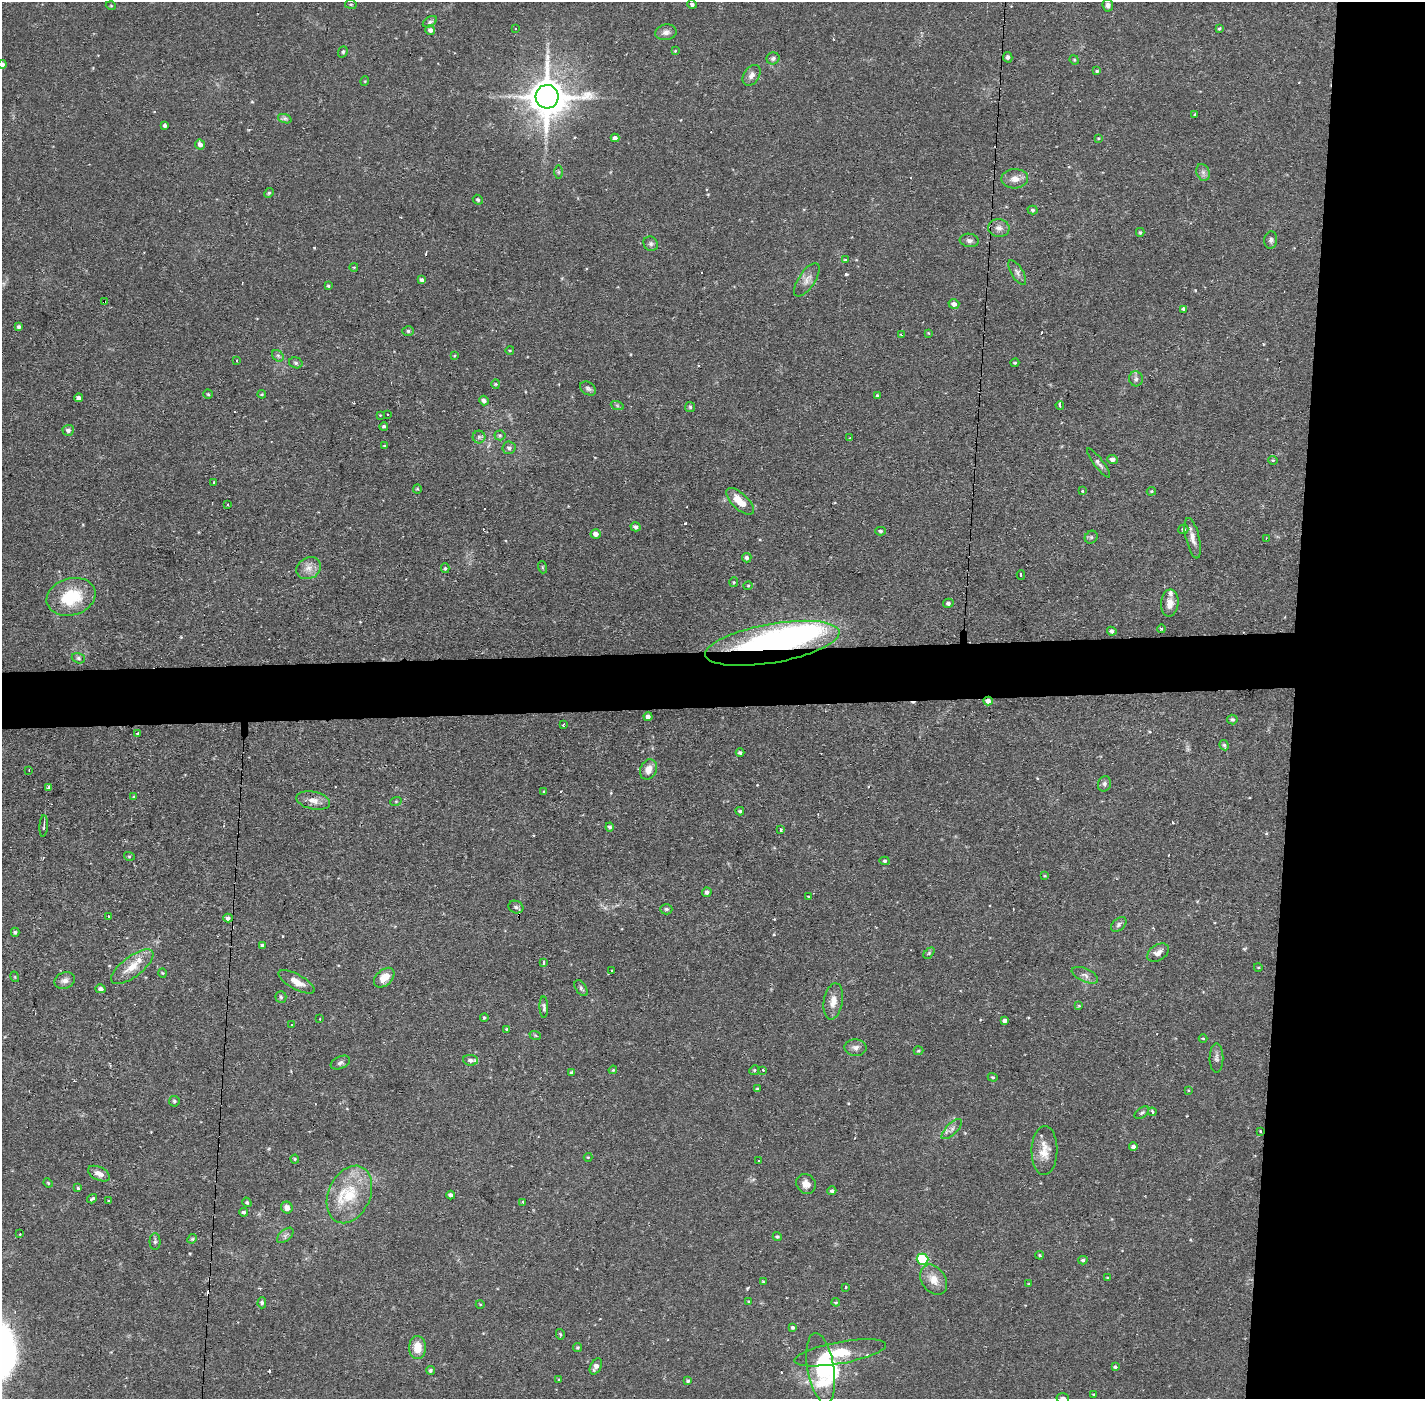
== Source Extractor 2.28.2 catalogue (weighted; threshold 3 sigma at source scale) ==
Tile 6 of 3 x 3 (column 3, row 2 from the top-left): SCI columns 2847-4269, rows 1451-2847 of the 4269 x 4299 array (HDU 1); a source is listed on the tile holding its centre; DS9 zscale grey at full resolution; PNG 1427 x 1401 px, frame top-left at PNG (2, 2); each listed source drawn as its Kron ellipse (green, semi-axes under 4 px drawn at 4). Shown black and unused: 13% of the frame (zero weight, under 2 of 3 exposures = <1% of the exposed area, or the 3 px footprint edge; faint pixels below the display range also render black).
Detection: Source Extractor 2.28.2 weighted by HDU 2 'WHT'; one run over the whole footprint, this tile lists its part. Background 0.0754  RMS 0.0063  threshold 0.0282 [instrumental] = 3 sigma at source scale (4.5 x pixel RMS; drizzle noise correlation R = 1.50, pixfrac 1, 0.05/0.05 arcsec/px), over >= 5 px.
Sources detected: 248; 3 inside a brighter object's white glare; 15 cosmic-ray / hot-pixel residue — neither listed nor drawn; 4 inside a brighter listed object's ellipse — not listed separately; the other 226 listed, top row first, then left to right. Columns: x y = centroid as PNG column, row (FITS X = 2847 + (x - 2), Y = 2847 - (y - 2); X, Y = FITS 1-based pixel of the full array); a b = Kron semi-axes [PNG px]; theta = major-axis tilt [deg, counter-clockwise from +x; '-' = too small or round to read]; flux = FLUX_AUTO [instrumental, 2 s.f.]
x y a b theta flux
351 4 6 3 -7 0.78
692 4 4 4 - 1.6
1108 5 6 5 - 2.5
111 6 5 3 - 0.52
430 22 7 5 31 1.4
1219 28 4 3 - 0.79
515 29 3 2 - 0.86
430 30 5 4 - 2.3
666 32 11 8 9 2.9
675 51 4 4 - 0.58
343 52 6 4 69 0.86
1008 57 5 4 - 1.7
773 58 6 6 - 1.4
1074 60 5 4 - 0.66
2 64 4 4 - 2.1
1097 71 4 4 - 0.84
751 75 11 7 57 3.2
365 81 5 3 - 0.54
547 97 12 11 - 1900
1195 114 3 3 - 1.2
285 119 7 4 -19 1.4
165 125 4 3 - 1.4
615 138 4 4 - 2.4
1098 138 3 3 - 0.53
200 144 5 5 - 2.3
558 172 6 4 -90 0.86
1203 172 9 6 -69 2.1
1015 179 13 9 3 4.9
269 193 5 4 - 0.81
478 200 5 4 - 1.1
1033 210 5 4 - 1.3
999 228 11 9 -8 3.6
1140 232 4 3 - 0.81
969 240 9 6 -7 2.3
1271 240 9 6 83 1.6
651 244 7 7 - 1.6
845 260 4 4 - 0.71
354 267 4 3 - 0.52
1017 272 14 6 -59 2.4
422 280 4 3 - 2.2
807 280 19 8 56 4.6
328 286 4 3 - 0.78
104 302 4 2 - 1.1
954 304 5 4 - 2.8
1183 309 4 3 - 4.1
19 327 4 3 - 1.4
408 331 6 5 - 1.2
928 333 4 3 - 0.56
901 335 4 2 - 1.1
510 350 4 3 - 0.48
278 356 6 5 - 1.2
454 356 4 3 - 0.57
237 360 3 3 - 1.3
296 363 7 5 -16 1.2
1015 363 4 3 - 0.73
1136 379 7 7 - 2
496 384 4 4 - 0.61
588 388 9 6 -32 1.6
208 394 4 4 - 0.74
262 394 4 4 - 0.64
878 396 4 4 - 1.1
79 398 4 4 - 2.8
484 401 5 4 - 2.2
617 405 6 4 -19 1
1060 405 4 3 - 10
690 407 5 5 - 0.86
388 414 3 2 - 1.1
380 415 3 3 - 0.42
384 426 4 4 - 1.1
68 430 5 5 - 2
500 435 5 5 - 1
479 437 6 6 - 1.5
850 438 3 3 - 0.4
384 446 4 4 - 0.67
509 448 6 6 - 2
1112 459 5 4 - 2.4
1273 460 4 3 - 0.7
1098 463 18 4 -53 2.4
213 482 3 3 - 0.99
417 489 4 4 - 0.65
1083 491 3 3 - 2.5
1151 491 5 4 - 0.74
740 501 18 7 -43 10
228 504 3 3 - 1.3
636 527 5 4 - 1.9
1183 529 5 4 - 1.3
881 531 5 4 - 1.1
596 534 5 4 - 3.2
1091 537 7 6 - 1.2
1193 538 21 7 -77 4.8
1266 538 3 2 - 0.73
747 558 5 4 - 1.8
542 567 6 4 -72 0.68
309 568 13 10 27 5.4
445 568 5 4 - 0.83
1021 575 4 3 - 4
734 582 5 4 - 0.65
748 586 4 4 - 0.78
71 597 25 18 17 28
948 603 5 4 - 1.4
1170 603 13 8 84 5.1
1162 629 4 3 - 0.87
1112 631 5 4 - 1.8
772 643 68 19 10 190
78 658 7 5 -17 1.3
988 701 5 4 - 3
648 717 4 4 - 2.3
1232 719 5 4 - 1.3
563 725 3 2 - 0.86
138 733 3 3 - 3.9
1224 745 5 4 - 1
740 753 4 4 - 1.4
648 769 10 8 65 5.4
29 770 2 2 - 0.5
1104 784 8 6 69 1.7
49 787 3 3 - 1.6
544 792 4 3 - 0.59
134 797 3 3 - 1.5
313 800 17 8 -12 5
396 801 6 3 18 0.63
740 811 4 3 - 0.94
44 826 11 2 87 1.1
610 827 4 4 - 1.3
780 830 4 3 - 1.1
129 856 5 3 - 0.71
885 861 5 4 - 0.97
1045 876 3 2 - 0.53
707 892 5 4 - 2
809 897 3 3 - 0.67
516 907 7 6 - 2
666 909 6 5 - 1.2
108 917 4 2 - 2.2
228 918 4 4 - 2
1119 924 9 6 42 1.7
15 932 4 4 - 1
262 945 3 3 - 0.97
929 953 6 4 46 0.86
1158 953 12 7 34 3.5
544 962 4 3 - 3.1
132 967 25 10 37 11
1258 967 4 3 - 0.52
612 971 3 2 - 0.62
162 973 5 3 - 0.53
1085 975 14 6 -23 3
15 977 5 3 - 0.59
384 978 12 7 43 7.5
65 981 10 8 22 3
297 982 20 7 -28 6.4
581 988 9 5 -56 1.4
100 989 5 4 - 1.9
281 997 5 5 - 1.2
833 1001 18 9 80 6.3
1079 1006 4 2 - 0.43
544 1007 11 4 -89 1.5
484 1018 4 4 - 0.93
320 1019 3 2 - 0.6
1005 1021 4 4 - 1.9
292 1025 3 2 - 0.59
507 1029 4 4 - 0.91
535 1035 6 3 -19 0.71
1203 1038 4 3 - 0.46
855 1048 11 8 -3 2.8
918 1051 5 3 - 0.68
1216 1058 15 7 90 2.5
470 1060 7 5 -6 2
340 1063 10 6 24 1.8
613 1070 4 3 - 0.64
754 1070 5 4 - 0.74
763 1070 3 2 - 0.62
572 1073 4 4 - 1.6
993 1077 5 4 - 0.75
757 1089 4 4 - 0.74
1188 1090 4 3 - 0.42
174 1101 5 5 - 1.1
1152 1112 4 4 - 1.7
1142 1113 8 5 36 1.2
952 1129 13 5 45 2.5
1260 1131 3 2 - 0.47
1133 1147 4 4 - 1.7
1044 1150 24 13 89 9.1
588 1157 4 4 - 0.51
295 1159 4 4 - 0.74
758 1161 3 2 - 1.2
99 1174 12 6 -26 3.9
48 1183 5 4 - 0.62
806 1184 10 9 - 4.4
78 1188 4 4 - 0.71
832 1191 4 4 - 1.4
349 1194 30 21 65 27
451 1195 4 3 - 1.7
92 1199 5 3 - 2.2
109 1201 3 3 - 2.3
247 1202 5 4 - 0.95
523 1202 3 3 - 0.98
287 1208 6 5 - 3.7
244 1212 4 3 - 1.2
20 1234 2 2 - 0.68
285 1235 10 5 41 1.9
777 1236 4 4 - 0.93
192 1239 5 4 - 0.76
155 1242 8 5 89 1.3
1040 1255 4 3 - 0.72
922 1259 6 5 - 42
1083 1260 5 3 - 1.1
1108 1278 4 3 - 0.6
934 1280 16 12 -55 7.4
763 1281 4 3 - 0.46
1029 1284 4 4 - 0.71
845 1287 3 3 - 1.9
749 1302 3 3 - 0.88
836 1302 4 3 - 0.62
262 1303 5 4 - 1.2
480 1304 4 3 - 0.48
793 1327 4 4 - 1.1
560 1334 5 4 - 0.78
418 1348 11 8 -89 9.5
578 1348 5 4 - 0.88
840 1353 46 11 10 21
596 1366 8 5 60 3.4
1115 1367 4 4 - 0.92
821 1368 36 13 -80 40
430 1370 4 4 - 1.1
559 1380 3 3 - 0.56
688 1381 4 3 - 0.94
1094 1395 3 3 - 0.59
1063 1398 6 5 - 2.4
Overlapping masked pixels (flux is a lower limit): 5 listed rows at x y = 547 97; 104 302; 772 643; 988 701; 516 907
Isophote crosses this tile's border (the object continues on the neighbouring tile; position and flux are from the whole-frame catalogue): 2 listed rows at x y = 2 64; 1063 1398